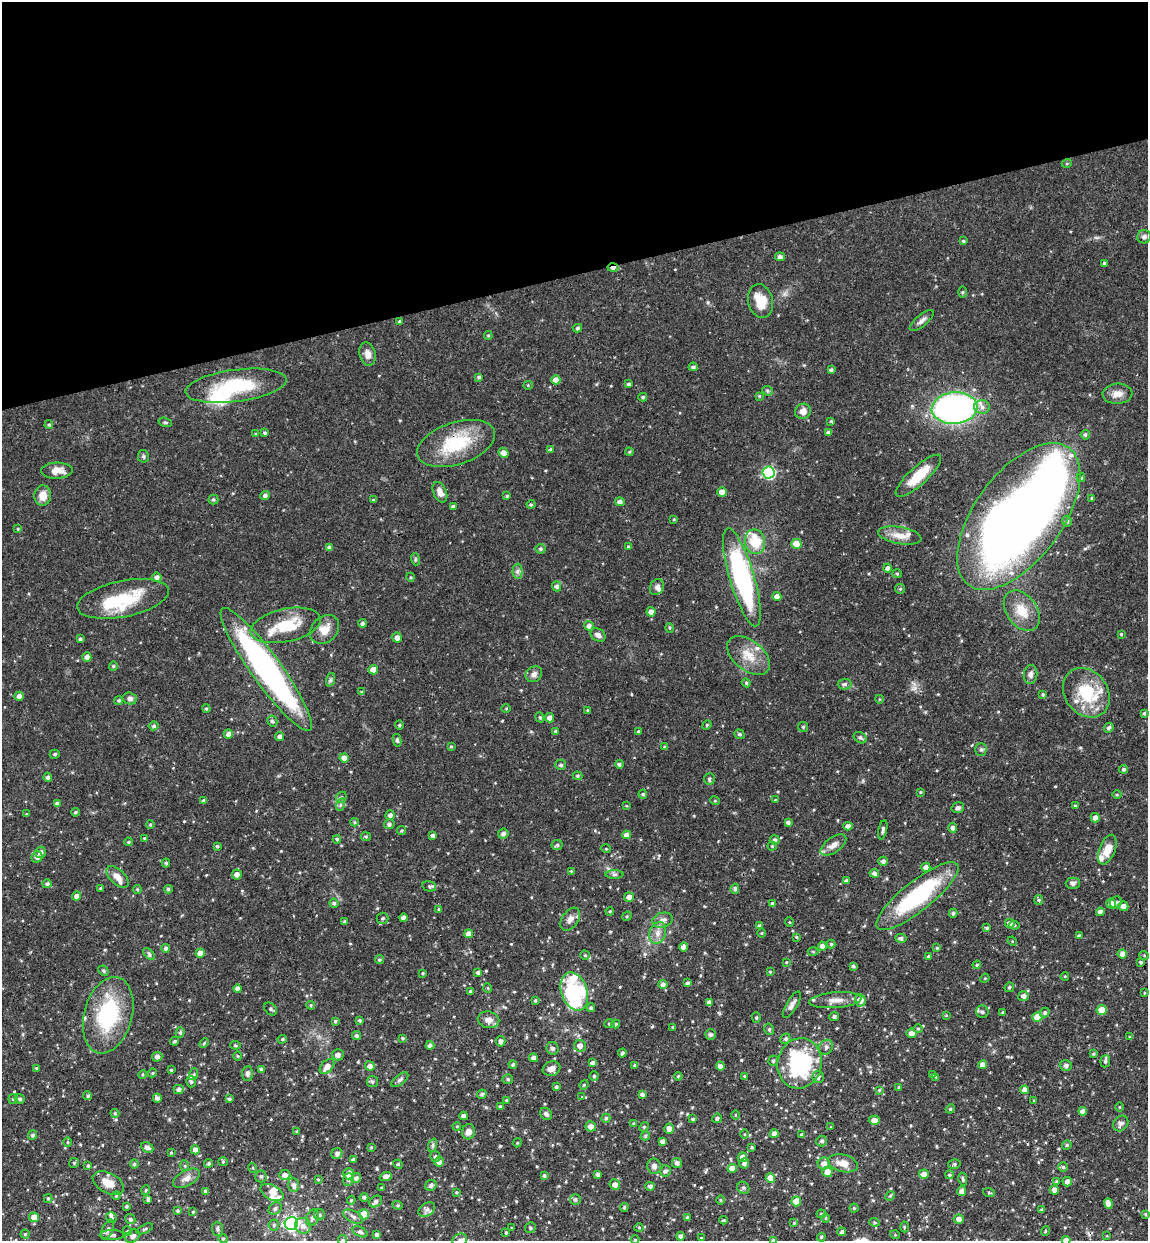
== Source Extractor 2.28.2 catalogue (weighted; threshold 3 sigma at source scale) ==
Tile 3 of 4 x 4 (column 3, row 1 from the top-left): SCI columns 2451-3596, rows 3777-5015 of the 5012 x 5072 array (HDU 1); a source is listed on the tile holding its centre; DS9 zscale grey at full resolution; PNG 1150 x 1243 px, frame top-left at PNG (2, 2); each listed source drawn as its Kron ellipse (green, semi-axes under 4 px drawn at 4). Shown black and unused: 22% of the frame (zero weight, under 3 of 4 exposures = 6% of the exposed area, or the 3 px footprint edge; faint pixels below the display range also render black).
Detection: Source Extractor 2.28.2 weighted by HDU 2 'WHT'; one run over the whole footprint, this tile lists its part. Background 0.0505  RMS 0.0039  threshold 0.0175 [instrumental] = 3 sigma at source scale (4.5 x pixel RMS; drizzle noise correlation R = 1.50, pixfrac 1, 0.05/0.05 arcsec/px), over >= 5 px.
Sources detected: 544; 6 inside a brighter object's white glare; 1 cosmic-ray / hot-pixel residue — neither listed nor drawn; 19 inside a brighter listed object's ellipse — not listed separately; of the other 518, all 500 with FLUX_AUTO >= 0.312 (the completeness limit of this list) listed and drawn (18 fainter detections not listed), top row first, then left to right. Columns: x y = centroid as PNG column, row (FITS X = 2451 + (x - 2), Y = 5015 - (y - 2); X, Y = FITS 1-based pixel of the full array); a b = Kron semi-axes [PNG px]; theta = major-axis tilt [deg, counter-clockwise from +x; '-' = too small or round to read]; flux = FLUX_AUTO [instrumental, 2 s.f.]
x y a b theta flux
1067 163 5 3 - 0.36
1144 237 7 6 - 1.2
963 241 4 3 - 0.53
780 257 5 4 - 1.2
1104 263 3 3 - 0.76
613 268 5 3 - 1.9
962 292 5 4 - 0.44
761 301 17 12 -76 7.5
399 321 4 3 - 0.46
922 321 15 5 40 1.6
577 328 5 4 - 0.66
488 336 4 4 - 0.47
368 354 12 8 -76 2.4
693 367 4 4 - 0.89
831 370 4 3 - 0.88
479 377 4 3 - 0.66
556 380 4 4 - 3.1
629 384 4 4 - 0.8
528 385 4 4 - 0.39
236 386 51 16 7 24
767 391 5 5 - 0.65
1117 394 15 10 3 3
759 396 3 3 - 0.42
643 397 4 4 - 0.61
982 407 8 6 0 1.8
954 408 23 16 5 120
803 411 8 7 - 2.5
831 421 4 4 - 0.36
165 422 7 4 -16 0.61
49 425 4 4 - 0.5
265 433 4 4 - 0.6
828 433 4 4 - 1.1
256 434 4 4 - 0.42
1085 435 5 4 - 0.74
456 443 40 21 18 21
551 449 4 4 - 0.82
629 452 4 4 - 0.49
504 453 5 4 - 2.5
143 456 6 5 - 0.65
57 471 16 8 2 3.8
769 473 6 6 - 48
918 476 29 9 42 9.6
1081 478 4 4 - 0.5
440 492 11 6 -67 2.5
722 492 5 4 - 3
265 495 5 4 - 1
43 496 10 8 86 4.1
507 496 3 3 - 0.45
1092 498 4 3 - 0.45
213 500 5 5 - 0.66
373 500 4 3 - 0.43
620 502 5 4 - 1.7
531 504 4 4 - 0.46
453 506 4 4 - 0.76
1019 516 85 44 54 380
674 519 4 3 - 0.31
1067 521 5 4 - 0.67
18 529 4 3 - 0.39
900 535 22 8 -10 4.3
755 542 12 10 -80 11
796 544 5 5 - 5.4
628 547 4 3 - 0.43
330 548 4 4 - 1.4
540 549 5 5 - 0.81
415 559 6 4 -73 0.48
888 568 4 4 - 1.2
517 571 7 5 89 1
897 574 5 4 - 0.51
157 577 4 4 - 1.6
410 577 4 3 - 0.42
742 577 51 12 -73 67
557 586 5 4 - 1.2
657 587 8 6 62 1.3
900 589 5 4 - 0.5
777 596 4 4 - 2.4
123 599 46 18 11 18
1022 611 22 15 -54 7.3
651 612 5 4 - 2.1
363 623 4 4 - 0.91
285 625 36 16 12 14
589 626 5 4 - 1.4
670 628 5 3 - 0.41
325 629 16 12 45 4.9
1121 634 3 3 - 0.46
598 635 8 6 -34 1.4
397 638 5 4 - 2.1
80 639 4 3 - 0.59
749 655 25 14 -38 7.4
87 657 4 4 - 1.9
113 666 4 4 - 0.48
266 669 75 15 -54 110
373 670 5 4 - 3.8
534 674 9 7 39 1.7
1030 674 9 6 82 1.4
330 680 7 4 71 0.68
746 683 4 4 - 0.47
845 684 7 5 2 0.9
362 692 4 3 - 0.58
1086 693 26 21 -52 16
1043 694 4 4 - 0.51
19 696 4 4 - 1.9
130 699 7 5 -14 1.3
879 699 4 3 - 0.34
119 700 4 4 - 0.64
206 708 4 3 - 0.52
506 708 5 3 - 0.32
587 710 3 3 - 0.37
1144 713 3 2 - 0.43
540 717 5 4 - 0.5
549 718 4 4 - 1.7
272 721 6 5 - 0.79
399 725 4 4 - 0.42
707 725 5 4 - 0.4
154 726 5 4 - 0.72
803 727 5 5 - 0.51
1109 728 5 4 - 0.96
555 731 4 3 - 0.48
639 732 3 3 - 0.6
228 734 4 4 - 1.8
739 734 5 4 - 0.73
280 737 4 4 - 1.6
860 738 7 5 -32 0.72
397 740 6 4 -79 0.64
451 746 3 3 - 0.42
665 747 3 3 - 0.57
981 750 6 5 - 0.8
55 754 5 4 - 0.5
344 758 4 4 - 2.1
619 764 4 4 - 0.91
561 765 5 5 - 0.88
1123 769 4 4 - 0.77
577 776 5 4 - 0.58
48 777 4 4 - 1.1
709 779 6 5 - 0.61
920 792 4 4 - 0.33
643 794 4 4 - 0.68
1117 795 5 3 - 0.39
341 797 6 5 - 0.71
775 800 3 3 - 0.32
204 801 4 3 - 0.78
715 801 5 3 - 0.33
57 804 4 4 - 1.2
340 805 6 4 71 0.7
626 806 4 3 - 0.32
1075 806 4 4 - 0.52
958 808 6 5 - 1
75 812 4 3 - 0.52
27 814 4 3 - 0.46
390 815 5 4 - 1.3
1095 818 5 4 - 2
354 822 4 4 - 0.46
788 822 4 3 - 1.1
150 824 4 3 - 0.5
389 824 5 5 - 1.2
848 826 4 4 - 1.9
953 828 5 4 - 1.2
883 830 10 4 79 0.89
402 831 4 4 - 0.48
503 834 5 5 - 1.3
433 835 4 4 - 1.3
626 835 4 4 - 2
366 837 5 4 - 0.53
144 838 4 3 - 0.42
337 839 4 4 - 0.64
775 840 5 4 - 0.87
128 842 4 3 - 0.56
557 845 5 5 - 0.79
833 845 15 7 35 2.7
217 846 4 3 - 0.63
772 846 4 4 - 0.5
606 849 5 3 - 0.37
1107 850 15 8 69 5.1
40 852 6 5 - 1.5
37 857 6 5 - 1.4
883 861 4 4 - 1.3
166 863 4 4 - 0.57
926 867 4 4 - 2
571 871 4 3 - 0.35
874 873 5 4 - 1.3
237 874 5 5 - 2.1
615 874 9 4 0 0.87
118 877 13 7 -44 3.6
847 881 4 4 - 1.3
1073 883 7 6 - 1.3
47 884 4 4 - 0.93
429 886 7 5 -16 0.74
100 888 3 3 - 0.52
137 889 4 4 - 0.46
168 889 4 4 - 0.76
735 889 5 4 - 1
77 896 4 4 - 1.7
917 896 51 15 39 39
629 897 5 5 - 2.1
1039 900 5 4 - 0.5
1116 902 6 5 - 0.88
334 903 4 4 - 0.7
773 904 3 3 - 0.82
1111 904 5 5 - 2.3
1123 906 5 5 - 2.4
439 909 4 3 - 0.43
610 911 4 3 - 0.4
1100 912 4 4 - 1.3
953 913 4 4 - 0.68
627 916 5 4 - 0.44
382 918 6 6 - 0.8
403 918 4 4 - 2
570 919 13 8 56 2.3
662 920 10 7 16 1.9
344 922 4 3 - 0.51
789 922 4 3 - 0.33
1009 923 5 5 - 1.7
1014 925 5 4 - 0.61
759 926 4 4 - 0.8
987 928 4 3 - 0.79
658 933 11 8 73 2.6
762 933 5 3 - 0.33
468 934 4 4 - 2
1079 936 3 3 - 0.97
796 937 4 4 - 0.37
901 938 6 4 -5 0.89
1012 941 5 4 - 0.4
831 944 4 4 - 0.51
822 946 4 4 - 2.2
683 947 4 4 - 2
166 948 4 4 - 1.1
937 948 3 3 - 0.47
813 952 5 3 - 0.41
200 953 4 4 - 3.8
149 954 7 4 -46 0.69
1122 954 4 4 - 2.3
585 955 4 4 - 0.52
1144 955 5 3 - 0.35
928 956 4 4 - 0.65
379 960 4 4 - 0.59
786 962 3 3 - 0.33
1141 962 4 3 - 0.68
977 965 4 4 - 0.46
853 966 3 3 - 0.66
103 971 5 4 - 0.53
770 972 3 3 - 0.42
423 973 4 3 - 0.4
478 973 4 4 - 0.97
1065 976 4 3 - 0.35
985 978 5 4 - 0.38
687 983 4 3 - 0.85
663 984 5 4 - 1.4
1009 987 5 4 - 0.62
488 988 5 3 - 0.37
238 989 4 4 - 1.8
470 991 4 3 - 0.37
574 992 20 13 -72 12
1144 993 4 2 - 0.32
1023 996 5 5 - 1.7
835 1000 26 7 5 3.6
860 1000 6 5 - 3.9
535 1001 4 3 - 0.54
709 1003 4 4 - 1.8
311 1005 4 4 - 0.49
792 1005 15 5 60 1.7
591 1008 4 4 - 0.71
270 1009 7 5 -43 0.83
1102 1010 5 5 - 6.4
982 1012 6 6 - 1.2
1003 1012 3 3 - 0.43
1045 1013 5 4 - 0.88
108 1015 39 24 74 31
946 1015 3 3 - 0.33
834 1017 5 4 - 0.97
1037 1017 5 5 - 6.6
756 1018 5 4 - 0.56
360 1020 3 3 - 0.58
488 1020 11 8 -12 2.5
335 1021 4 4 - 0.65
609 1024 5 4 - 0.57
616 1024 4 4 - 0.42
673 1027 3 3 - 0.38
769 1029 6 4 -78 0.65
918 1029 4 4 - 0.49
180 1033 5 4 - 0.72
912 1033 5 4 - 2.6
711 1034 5 5 - 0.87
356 1036 4 4 - 0.81
1130 1037 4 3 - 0.42
403 1038 4 3 - 0.52
282 1039 5 4 - 0.52
785 1039 5 4 - 0.73
175 1041 4 3 - 0.57
501 1041 5 4 - 1.6
204 1043 5 3 - 0.49
235 1045 5 3 - 0.47
430 1045 4 4 - 1.3
580 1046 6 6 - 2.1
826 1047 8 6 56 1.1
552 1048 6 6 - 1.1
622 1053 4 4 - 0.93
1093 1054 4 3 - 0.48
338 1055 6 5 - 2.1
238 1056 5 3 - 0.37
157 1057 5 5 - 1.5
534 1058 4 4 - 1.5
773 1061 5 4 - 0.67
1105 1061 6 4 84 0.78
592 1063 4 4 - 1.2
800 1063 25 22 77 48
513 1065 4 4 - 0.78
635 1065 4 3 - 0.53
982 1065 4 4 - 1.9
1066 1065 6 5 - 0.93
327 1066 9 5 48 2.6
370 1066 5 4 - 1.8
720 1066 4 4 - 1.6
36 1068 4 4 - 0.41
261 1069 3 3 - 0.89
551 1069 9 7 20 2.7
171 1070 4 3 - 0.52
153 1073 4 3 - 0.55
248 1073 7 5 89 1.2
142 1074 4 3 - 0.45
194 1074 6 4 72 0.5
932 1075 4 4 - 0.36
594 1076 4 4 - 0.57
678 1076 4 3 - 0.39
744 1076 3 3 - 0.36
818 1077 6 6 - 1.8
936 1077 4 4 - 0.32
508 1079 5 5 - 0.68
400 1080 10 5 38 0.9
191 1082 5 5 - 0.76
372 1082 5 5 - 0.77
584 1085 5 4 - 0.42
556 1087 4 3 - 0.69
899 1087 4 3 - 0.4
179 1090 5 4 - 1.7
879 1090 4 3 - 0.41
1025 1090 4 4 - 2.1
482 1094 5 4 - 0.81
642 1094 4 3 - 1.1
88 1096 4 4 - 0.64
582 1097 4 4 - 0.31
157 1098 4 4 - 1.2
13 1099 5 5 - 0.64
20 1099 5 4 - 0.76
229 1099 4 3 - 0.6
506 1100 3 3 - 0.39
1034 1100 4 3 - 0.36
500 1107 4 3 - 0.49
1119 1107 5 3 - 0.34
950 1109 5 3 - 0.39
1083 1111 4 4 - 1.7
115 1113 4 4 - 0.47
546 1114 6 5 - 0.96
735 1115 4 3 - 0.34
464 1116 4 4 - 1.8
606 1118 4 4 - 0.7
717 1118 5 4 - 0.89
693 1119 4 3 - 0.68
874 1120 5 4 - 1.9
634 1124 4 3 - 0.8
1121 1124 8 7 - 1.4
457 1126 4 3 - 0.36
591 1126 5 5 - 2.3
644 1127 5 4 - 0.48
831 1127 3 3 - 0.34
669 1128 5 5 - 2.3
297 1131 4 3 - 0.44
468 1132 8 6 76 2.1
744 1134 4 3 - 0.33
774 1134 4 4 - 2
801 1134 4 4 - 0.5
33 1135 5 4 - 0.9
645 1136 5 4 - 0.72
662 1141 4 4 - 1.4
822 1141 5 5 - 0.89
67 1142 5 3 - 0.46
517 1143 5 3 - 0.38
433 1145 7 4 72 0.79
1067 1145 5 4 - 0.55
147 1147 6 5 - 1.5
371 1147 4 3 - 0.37
751 1147 3 3 - 0.44
195 1150 4 4 - 2
171 1153 4 3 - 0.35
337 1154 6 5 - 1.4
435 1156 5 5 - 0.72
742 1157 5 4 - 2.4
353 1160 4 3 - 0.76
223 1162 5 4 - 0.48
439 1162 5 4 - 1.7
74 1163 5 5 - 0.55
209 1163 5 4 - 0.75
677 1163 5 5 - 1.2
744 1163 5 5 - 1.3
843 1163 15 8 -14 4.2
134 1164 4 4 - 0.68
398 1164 5 4 - 0.49
824 1164 6 6 - 2.2
954 1164 6 4 15 0.64
88 1165 4 3 - 0.6
185 1166 5 3 - 0.44
654 1166 8 7 - 1.5
1063 1167 4 4 - 0.66
253 1168 5 3 - 0.4
732 1168 4 4 - 3.6
665 1171 5 5 - 1
827 1172 5 5 - 4.2
348 1174 5 5 - 2.6
924 1174 5 4 - 2.4
285 1175 5 5 - 2.1
544 1175 4 3 - 0.69
598 1175 4 4 - 1.1
949 1175 4 4 - 0.59
261 1176 6 6 - 0.9
386 1176 6 4 22 2.2
186 1178 15 7 28 2.3
356 1178 5 4 - 1.2
770 1178 5 4 - 5.2
318 1179 4 3 - 0.4
348 1179 6 5 - 1.1
963 1179 6 3 -78 0.64
1057 1182 4 4 - 0.55
1067 1182 5 4 - 1.5
108 1183 17 9 -27 4.7
615 1184 5 5 - 2.3
294 1185 7 5 -84 1.7
431 1185 6 5 - 1.2
650 1186 4 4 - 1.1
382 1188 3 3 - 0.63
743 1188 6 5 - 0.9
146 1190 5 3 - 0.35
1054 1190 4 4 - 1.9
206 1191 4 3 - 0.96
962 1191 5 4 - 1.6
272 1192 12 7 -28 2.3
456 1192 4 3 - 0.42
989 1193 6 4 -20 0.46
116 1196 4 3 - 0.37
890 1196 5 4 - 0.5
364 1197 4 4 - 0.87
48 1199 4 4 - 0.57
575 1199 5 5 - 0.93
148 1200 4 3 - 0.87
351 1200 4 4 - 0.49
721 1200 5 3 - 0.42
376 1201 7 5 35 1.4
796 1201 5 5 - 5.3
1108 1203 5 4 - 2.4
398 1205 5 4 - 0.51
126 1206 4 3 - 0.68
624 1207 4 3 - 0.55
854 1208 4 4 - 0.49
275 1209 7 5 43 0.98
427 1210 9 6 33 1.4
1042 1210 3 3 - 0.77
177 1211 4 4 - 0.58
193 1212 4 4 - 0.37
364 1214 5 5 - 6.1
821 1214 4 4 - 0.46
1145 1214 3 3 - 0.42
319 1215 5 5 - 0.76
34 1217 5 5 - 4.1
353 1217 11 5 -29 1.4
687 1217 4 4 - 0.54
111 1218 5 5 - 0.93
312 1218 8 6 66 1.4
825 1218 5 3 - 0.42
130 1219 5 4 - 0.85
959 1219 5 4 - 2.1
724 1220 4 3 - 0.43
874 1222 5 3 - 0.46
291 1223 7 6 - 83
794 1223 4 4 - 0.36
274 1225 5 5 - 0.66
303 1226 8 7 - 2.6
639 1227 5 3 - 0.37
904 1227 5 3 - 0.4
512 1228 3 2 - 0.37
530 1228 5 5 - 0.73
108 1229 11 5 65 1.3
145 1229 9 3 25 0.62
217 1229 7 5 -87 0.95
127 1231 5 4 - 0.47
1045 1231 5 3 - 0.36
360 1232 8 5 -25 0.88
506 1232 4 3 - 0.39
842 1232 4 4 - 0.86
25 1234 4 4 - 0.48
112 1235 12 5 1 1.5
377 1235 4 3 - 1.1
895 1235 5 3 - 0.35
133 1236 8 6 34 1.5
681 1236 4 4 - 1.4
1107 1236 4 3 - 0.32
821 1237 4 3 - 0.42
701 1238 4 3 - 0.37
223 1239 4 4 - 0.47
343 1240 5 4 - 0.43
460 1240 7 6 - 1.4
635 1240 4 3 - 0.33
773 1240 4 3 - 0.71
1066 1240 4 4 - 2.2
Overlapping masked pixels (flux is a lower limit): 3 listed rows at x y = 613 268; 456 443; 1019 516
Isophote crosses this tile's border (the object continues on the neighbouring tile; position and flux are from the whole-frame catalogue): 4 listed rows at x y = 343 1240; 460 1240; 773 1240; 1066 1240